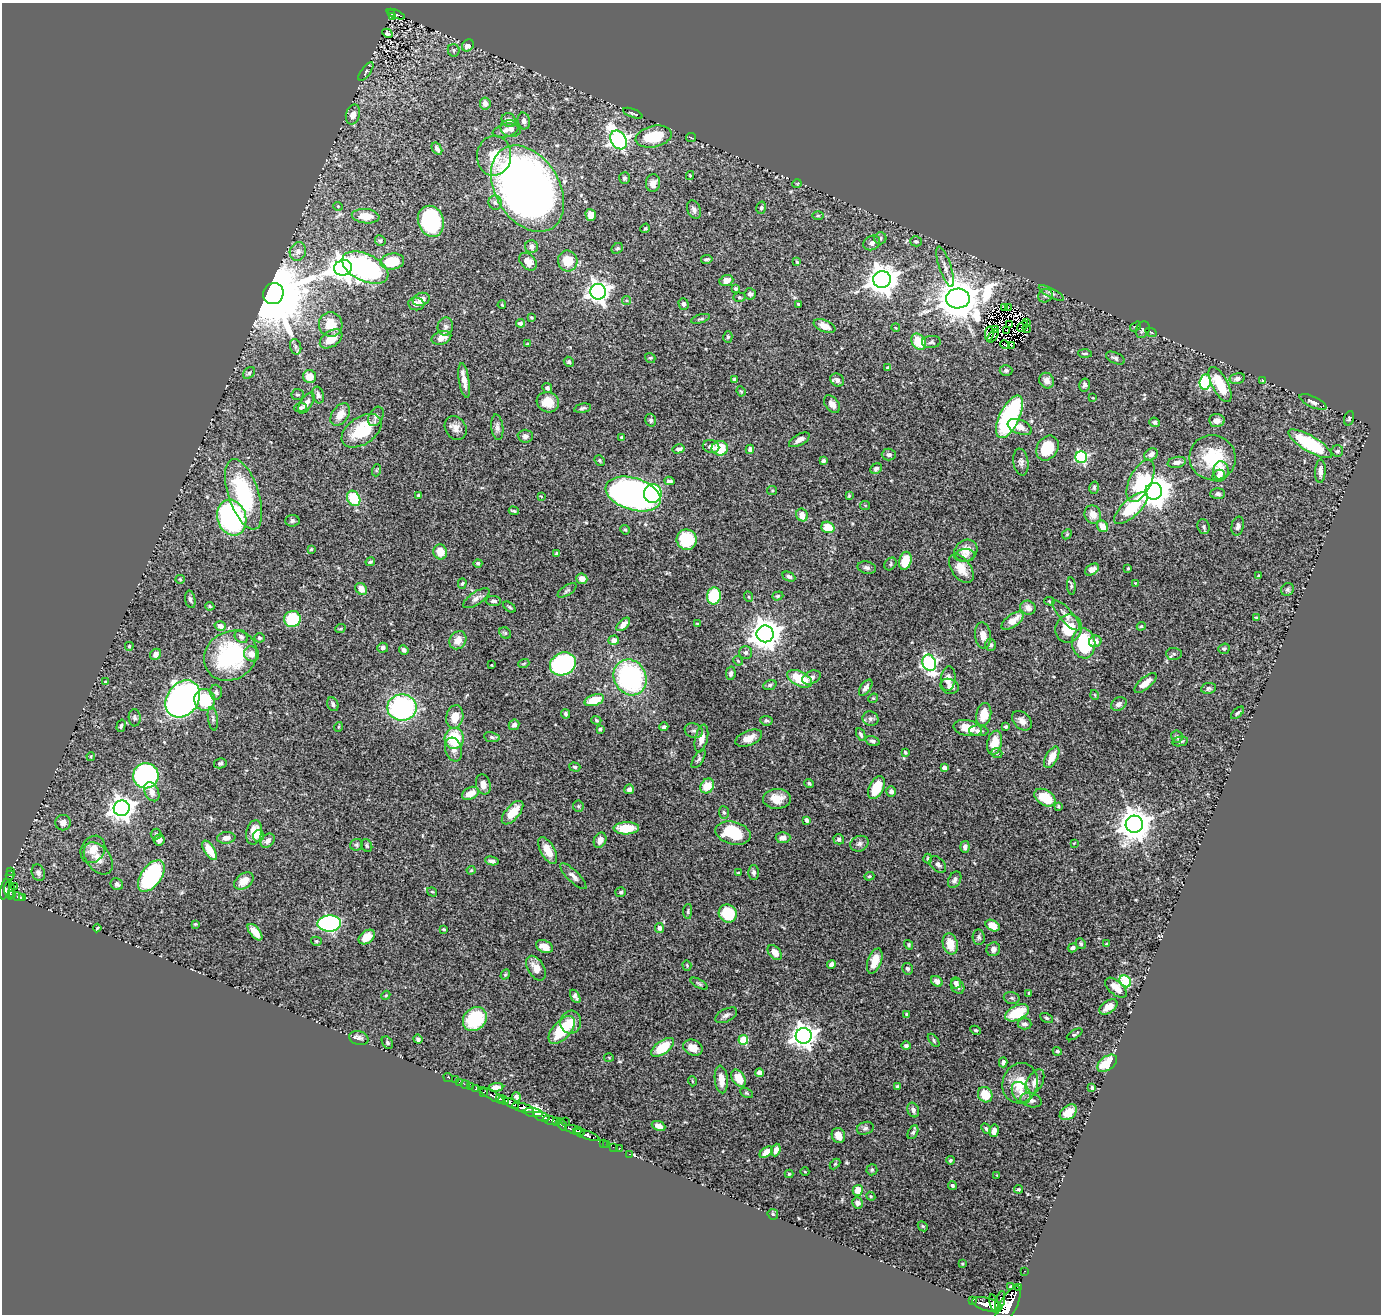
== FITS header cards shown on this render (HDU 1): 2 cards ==
NAXIS1  =                 1379
NAXIS2  =                 1312

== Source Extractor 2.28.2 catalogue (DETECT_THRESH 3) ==
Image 1379 x 1312 px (HDU 1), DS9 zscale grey, 1 PNG px = 1 image px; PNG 1383 x 1316 px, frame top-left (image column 1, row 1312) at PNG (2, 3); each listed source drawn as its Kron ellipse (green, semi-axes under 4 px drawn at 4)
Background 1.13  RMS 0.026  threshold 0.0781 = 3 sigma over >= 5 px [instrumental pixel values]
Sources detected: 510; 5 with non-positive FLUX_AUTO (blend fragments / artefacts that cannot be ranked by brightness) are neither listed nor drawn; of the other 505, the 500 brightest by FLUX_AUTO listed and drawn (5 fainter detections omitted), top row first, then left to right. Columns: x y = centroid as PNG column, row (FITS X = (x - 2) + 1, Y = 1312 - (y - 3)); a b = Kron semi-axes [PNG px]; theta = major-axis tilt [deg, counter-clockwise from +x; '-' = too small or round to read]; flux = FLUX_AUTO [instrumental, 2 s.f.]
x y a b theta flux
391 14 4 3 - 44
396 14 9 3 -22 80
392 17 4 3 - 26
387 33 5 3 - 1.9
468 45 6 5 - 11
454 50 6 6 - 3.5
366 72 11 4 54 3.6
485 103 6 5 - 9.1
633 113 10 2 -22 2.5
353 114 10 7 75 12
509 120 7 6 - 8.9
524 121 8 6 -77 6.3
511 128 10 8 -13 12
506 130 13 6 12 8.5
654 136 18 10 12 64
691 138 5 3 - 1.6
618 140 10 7 -57 630
437 149 7 4 -56 6.6
494 156 20 17 85 41
690 176 4 4 - 1.6
625 178 6 5 - 3.7
653 183 8 7 - 14
797 184 5 3 - 1.3
528 189 47 32 -58 1600
495 203 7 6 - 5.1
338 206 4 4 - 2
761 208 6 5 - 3
694 210 9 6 -69 6.7
591 215 6 5 - 16
366 216 14 7 -5 28
818 216 6 4 1 2
431 221 16 13 -71 210
645 228 5 4 - 2
880 238 6 6 - 4.2
380 241 5 5 - 3.3
916 241 6 5 - 4.5
872 243 8 7 - 8.1
531 247 6 6 - 6.7
617 248 6 5 - 2.8
298 252 9 8 - 11
707 259 6 3 10 3.2
392 261 12 8 7 58
568 261 10 9 - 37
528 262 10 7 -44 16
797 262 4 4 - 2.1
945 267 21 6 -72 11
343 268 9 7 10 1500
365 268 25 13 -25 390
882 279 8 8 - 2800
726 280 7 5 20 14
736 289 3 3 - 4.3
598 292 8 7 - 1100
1051 293 14 4 -28 5.6
273 294 11 10 - 24000
750 294 6 5 - 4.8
1045 296 7 6 - 5.7
739 297 6 4 -2 2.8
958 298 12 10 2 6900
421 299 8 6 21 16
626 300 4 4 - 1.9
416 304 8 6 -7 6.7
683 304 6 5 - 4.3
798 304 3 3 - 1.9
502 305 4 2 - 1.4
1008 307 3 2 - 4
1004 308 3 2 - 54
531 317 4 3 - 1.8
701 319 10 2 16 2.4
1027 322 3 2 - 2.4
520 323 4 4 - 6.3
331 324 12 11 - 38
1009 324 2 2 - 3.2
825 326 11 6 -24 15
1023 326 6 2 44 3.6
445 327 9 7 71 6.7
1136 327 6 4 35 2.3
896 328 4 3 - 1.5
1027 329 4 2 - 1.4
995 330 2 2 - 1.5
1007 330 2 2 - 2.6
1143 330 8 6 61 4.9
1151 332 6 4 -32 2.1
989 334 7 2 81 1.4
993 336 7 2 52 1.5
728 337 6 4 73 2.7
441 338 10 6 19 14
331 339 12 7 34 29
919 342 8 6 -54 49
931 342 9 6 4 4.4
528 344 3 3 - 1.9
1005 345 5 3 - 1.3
1011 345 3 2 - 2.6
296 347 8 5 -74 4.8
1085 353 7 2 -3 2.4
650 358 5 4 - 2.4
1115 358 10 5 -25 4.6
569 362 5 4 - 3.4
888 368 4 3 - 4.5
1006 371 6 5 - 3.6
249 373 7 5 45 3.1
310 377 6 6 - 25
1237 378 8 5 13 5.5
464 380 17 5 -81 17
735 380 4 3 - 8.5
837 380 7 6 - 6.8
1047 381 8 7 - 8.9
1262 381 3 3 - 1.6
1205 382 7 5 83 190
1220 384 19 8 -62 54
1085 385 6 5 - 4.3
547 388 5 4 - 4.7
741 391 5 4 - 1.9
298 395 6 5 - 3.3
318 395 8 6 -73 5
1093 398 3 2 - 1.2
548 402 11 10 - 30
1313 402 14 5 -25 8.6
306 403 12 5 57 11
832 404 10 6 -51 11
300 408 6 4 4 3.4
582 408 8 4 12 4.3
340 415 12 8 55 19
376 416 10 6 60 6.2
1009 417 23 9 64 270
1349 418 7 4 73 3
651 420 6 5 - 4.3
1217 421 8 6 -4 13
1154 422 5 4 - 3.7
497 427 13 6 -84 6.5
1020 427 13 7 -23 14
456 428 12 10 -56 13
362 431 22 13 34 72
525 436 8 6 -2 6.4
622 437 4 4 - 3.5
799 440 11 5 30 9.3
1310 444 25 8 -31 140
711 447 8 6 -15 8.3
720 448 8 7 - 50
1047 448 13 10 57 50
678 449 6 4 14 8.9
750 449 5 4 - 5.4
1337 451 6 5 - 5
1151 454 7 5 33 10
889 455 7 6 - 5
1081 457 6 5 - 220
1213 458 23 22 - 92
600 460 6 4 -47 2.4
823 461 4 3 - 3.5
1021 462 13 7 -81 7
1177 462 9 5 11 9.3
876 469 6 5 - 4.8
377 470 6 4 71 2.3
1221 471 9 7 -86 17
1320 471 11 5 87 9.3
1219 476 6 6 - 9.2
669 481 5 4 - 4.9
1141 481 23 11 65 72
1094 488 6 4 75 2.7
772 491 5 4 - 2.1
1154 491 8 8 - 3000
653 493 9 9 - 110
244 494 37 15 -72 170
633 494 28 16 -17 930
1218 494 7 5 2 4.3
419 495 3 3 - 2.4
541 496 4 3 - 1.3
849 496 4 3 - 2
354 498 8 6 -59 61
865 505 5 4 - 1.9
1131 508 21 8 42 81
514 511 5 2 - 2.8
1093 514 9 8 - 17
802 515 6 5 - 18
232 518 18 14 -73 400
292 521 7 5 4 4.1
1103 526 6 5 - 21
1238 526 9 6 77 6.4
828 527 7 5 -18 36
1204 527 7 6 - 4.6
625 530 5 4 - 2.1
1067 534 5 4 - 2.4
687 540 10 10 - 78
311 549 4 4 - 2.2
966 551 12 10 35 21
440 552 7 7 - 27
557 554 3 3 - 2.9
965 555 10 6 3 7
905 561 9 6 74 35
370 562 5 4 - 3
478 563 4 4 - 3.4
890 564 7 5 51 3.3
867 568 9 6 -13 5.1
1128 568 3 2 - 1.8
961 569 16 9 -54 26
1092 569 7 5 34 9.2
1258 575 3 3 - 1.9
789 577 7 4 -25 4.2
180 579 5 4 - 2.1
582 579 5 5 - 15
1135 583 4 3 - 1.3
462 584 5 4 - 2.4
1071 586 9 4 -85 3.5
361 589 6 5 - 14
567 590 11 5 34 4.1
1287 590 7 6 - 3.4
714 596 8 7 - 120
778 596 6 4 19 2.4
749 597 5 3 - 1.8
476 598 15 6 34 8.4
190 599 9 5 -78 4.8
494 601 7 5 -3 5.2
1049 601 5 4 - 2.4
210 606 5 3 - 2.4
509 607 7 4 -37 2.6
1028 608 8 7 - 10
1066 615 19 6 -48 11
1257 618 4 3 - 2.8
292 619 8 8 - 94
1013 621 13 6 36 24
623 624 8 5 43 12
697 624 4 2 - 1.4
220 626 5 5 - 12
1141 626 4 4 - 1.8
1069 628 14 13 - 45
340 629 5 3 - 1.6
505 633 6 5 - 2.6
765 634 8 8 - 2800
983 635 13 8 -83 14
241 637 7 5 -44 5.5
259 638 5 4 - 3.3
458 640 9 8 - 18
614 640 5 4 - 11
1095 641 6 5 - 10
1084 643 15 11 -82 110
991 645 6 5 - 4
129 646 4 4 - 3.4
383 648 5 5 - 5
1224 649 6 5 - 2.9
404 650 5 4 - 6.2
746 652 6 6 - 4.8
155 654 6 5 - 9.2
251 654 7 7 - 15
1174 654 8 6 -4 4.3
230 656 27 24 33 200
738 661 5 4 - 1.8
524 663 5 3 - 1.8
929 663 8 6 -68 380
563 664 13 11 27 260
491 665 2 2 - 1.3
731 673 7 4 80 4.3
630 677 18 16 -61 280
811 677 10 6 24 8.1
800 679 13 7 -27 58
948 679 12 7 84 13
106 682 3 3 - 3
1145 683 13 5 40 17
770 685 7 4 20 3.5
949 686 9 7 -20 8.4
866 688 9 5 54 7.3
1208 688 7 5 10 4.1
216 692 7 6 - 4.8
1095 695 5 3 - 1.5
873 698 5 4 - 2.1
183 699 20 15 53 960
205 700 11 10 - 71
594 700 10 5 18 33
333 704 7 5 -64 4.2
1119 704 8 6 31 7
402 707 15 13 0 270
1237 713 8 3 43 2.7
565 714 4 4 - 3.6
984 714 12 7 78 28
455 717 12 8 79 26
135 718 8 6 -88 4.3
213 719 12 5 -81 5.6
870 719 8 7 - 4.9
596 720 5 4 - 2.2
766 721 6 5 - 4
1022 721 11 8 -44 10
514 725 6 5 - 5.8
121 726 6 4 74 2.7
338 727 5 3 - 1.6
664 727 4 4 - 4.3
1006 727 3 3 - 3.1
968 728 14 7 -12 27
600 729 3 3 - 2.4
694 731 9 7 -19 6.2
979 731 10 5 -4 7.1
861 734 6 3 -63 3.3
492 737 8 5 -9 3.9
1177 737 6 5 - 3.9
454 738 10 9 - 79
701 738 14 6 76 16
749 738 14 7 21 18
872 741 7 4 -17 4.1
1180 741 8 4 11 3.7
995 743 12 7 76 30
454 749 12 8 -72 11
905 752 3 3 - 1.9
997 753 6 4 -20 2.9
91 756 4 3 - 2
1052 757 12 6 62 24
699 759 10 4 56 4
220 763 6 5 - 3.7
575 767 6 4 -17 2.9
944 767 4 4 - 9.1
146 776 12 12 - 350
809 783 5 4 - 2.8
483 785 10 7 -76 10
707 786 8 6 53 33
876 788 12 7 63 49
629 789 5 5 - 6.6
891 791 5 5 - 6.9
152 792 10 7 -63 12
470 793 9 6 27 22
1045 798 11 7 -32 47
777 799 14 10 3 25
578 806 6 5 - 2.6
1058 806 4 3 - 2
122 808 8 7 - 1500
724 812 6 5 - 3.6
512 813 14 7 49 38
806 820 4 3 - 6.5
63 823 7 7 - 11
1134 824 8 8 - 3200
626 828 12 6 1 39
254 832 12 7 79 23
733 833 18 11 -14 79
156 834 5 5 - 2.6
259 836 6 5 - 9.6
226 838 9 5 6 8.9
783 838 7 5 2 6.1
839 839 5 5 - 4.2
159 840 6 5 - 7.8
600 840 8 6 65 11
268 841 8 6 45 8.1
1074 843 4 2 - 1.1
859 844 9 7 25 5.8
357 845 6 6 - 3.3
367 846 6 5 - 2.9
965 847 6 4 -85 7.8
93 849 14 11 58 21
210 850 11 5 -57 36
548 851 14 7 -60 24
98 858 18 12 -53 21
928 858 5 4 - 3.2
492 861 7 4 -14 6.3
938 865 10 6 -45 6.7
471 870 4 4 - 1.7
11 871 3 2 - 15
38 873 8 6 -71 6
739 873 3 2 - 1.9
754 873 7 5 -89 5.1
10 875 5 3 - 36
151 876 18 10 55 240
573 876 17 5 -44 8.3
869 876 5 4 - 2.3
955 880 9 6 62 5.8
244 881 11 7 38 21
117 884 6 5 - 5.5
14 886 3 2 - 11
5 889 10 4 78 530
10 890 9 5 -85 400
432 892 5 4 - 2.3
621 892 5 5 - 3.3
13 895 3 3 - 72
18 897 6 3 -28 120
23 897 4 3 - 95
688 911 7 4 87 3
728 914 9 8 - 64
329 923 12 8 2 390
195 924 4 3 - 2.1
993 926 7 5 -28 22
97 928 4 2 - 1.6
659 928 5 4 - 6.7
444 929 3 3 - 2.2
255 932 10 5 -50 19
367 937 9 6 38 21
979 937 8 6 -84 4
316 941 5 4 - 2.8
1107 943 4 2 - 1.5
950 944 11 7 -77 31
1081 944 5 5 - 2.6
909 945 5 4 - 2.9
544 947 9 6 -27 18
1073 948 5 4 - 5.2
993 949 7 6 - 9.2
775 952 8 5 -50 16
875 961 13 6 69 27
831 964 4 4 - 6
687 965 5 4 - 2
536 968 13 8 -60 19
908 969 6 5 - 5.2
505 975 5 4 - 2
937 981 6 5 - 7.5
1125 981 6 5 - 140
956 983 5 5 - 6.2
699 984 9 4 -30 3.3
958 987 8 6 -53 5.7
1116 988 13 7 -41 18
1029 993 3 3 - 1.7
386 995 5 3 - 1.7
575 996 7 4 -59 5.7
1012 998 8 6 -15 4.1
1108 1007 10 6 35 14
1017 1013 13 7 26 62
906 1014 3 3 - 3
726 1015 12 6 27 6.4
1046 1018 7 4 -27 2.7
475 1019 13 11 46 110
571 1022 11 10 - 23
1024 1024 7 5 -2 5.9
562 1030 17 9 49 74
975 1030 5 4 - 2.5
1075 1034 9 3 32 3
804 1036 8 8 - 1500
359 1038 10 7 -14 6.8
418 1039 4 4 - 4.2
743 1040 5 5 - 87
934 1040 8 4 -52 3
387 1043 7 5 -54 3.1
906 1046 5 4 - 3.7
663 1047 13 6 36 57
693 1048 10 7 -23 18
1057 1051 5 4 - 3
609 1057 5 3 - 1.5
1003 1062 5 4 - 5.9
1107 1063 11 6 35 54
760 1073 4 4 - 21
448 1077 5 2 - 8.2
739 1078 9 6 -59 30
721 1079 14 6 -85 22
456 1080 3 2 - 4.9
692 1081 5 3 - 1.5
459 1082 3 2 - 4.4
1035 1082 13 8 60 15
1020 1083 20 17 73 47
465 1085 5 2 - 12
897 1086 3 3 - 2.7
471 1087 2 2 - 7.1
496 1087 7 4 4 10
1092 1088 3 3 - 3
476 1089 4 3 - 59
484 1092 3 3 - 69
747 1093 7 4 -27 2.6
1021 1093 12 8 -56 14
492 1095 15 3 -29 250
985 1095 8 7 - 38
516 1097 5 4 - 6.3
499 1099 3 3 - 410
504 1100 5 4 - 870
1031 1100 11 7 -16 8.6
511 1103 8 4 -31 440
523 1108 11 4 -16 2500
913 1110 7 5 -68 6.9
1068 1112 9 6 37 22
533 1113 10 3 -8 510
542 1117 8 3 -19 350
551 1120 8 3 -14 610
557 1121 4 3 - 300
565 1121 2 2 - 11
562 1125 7 4 -52 130
658 1126 7 4 -22 11
865 1128 8 6 18 5
986 1129 6 4 -50 3.5
575 1130 10 3 -20 1300
579 1131 3 2 - 420
994 1131 6 5 - 10
913 1132 7 5 62 3.7
586 1135 14 4 -19 880
838 1135 8 6 -65 17
603 1143 2 2 - 8.7
607 1144 2 2 - 15
613 1147 2 2 - 18
619 1149 2 2 - 12
776 1150 6 4 69 8.9
766 1152 7 4 38 14
629 1154 3 2 - 18
950 1160 4 4 - 2.6
835 1164 6 4 45 2
872 1170 5 5 - 3
805 1172 4 3 - 1.3
789 1174 4 4 - 1.8
997 1175 3 2 - 1.3
952 1185 4 4 - 2.7
1018 1189 4 3 - 2.1
858 1190 5 5 - 27
871 1196 4 4 - 1.9
857 1203 6 5 - 8.1
773 1214 6 5 - 2.5
923 1226 5 4 - 2.1
962 1264 4 3 - 1.4
1024 1271 2 2 - 8.7
1011 1287 4 3 - 2.4
1018 1288 3 2 - 5.8
973 1300 3 2 - 54
1000 1301 11 4 75 650
987 1304 15 6 -15 2400
994 1304 10 4 -71 910
1008 1305 21 8 60 4300
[5 fainter detections neither listed nor drawn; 5 non-positive-flux detections neither listed nor drawn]